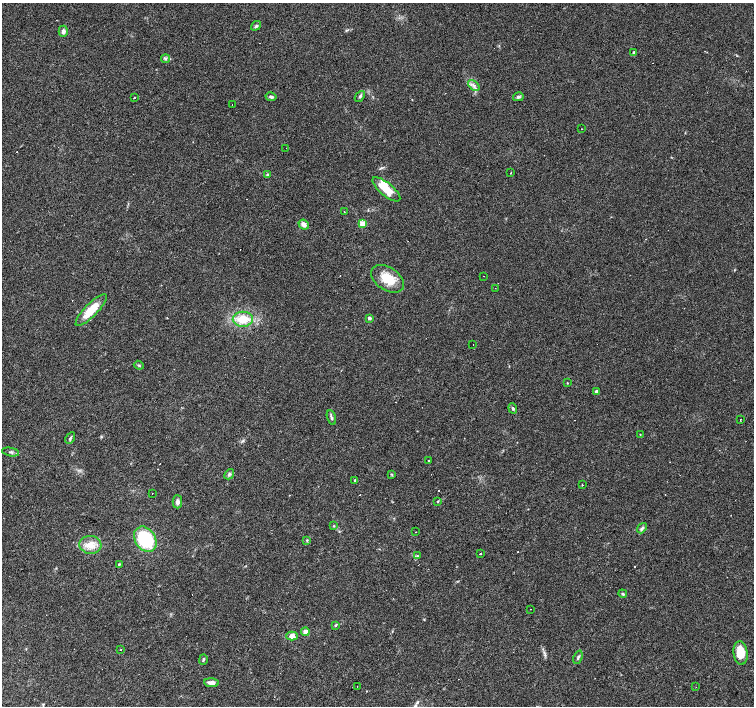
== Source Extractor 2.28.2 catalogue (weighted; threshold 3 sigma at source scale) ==
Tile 7 of 4 x 4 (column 3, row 2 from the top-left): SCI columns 3010-4512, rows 3046-4453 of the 6016 x 6022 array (HDU 1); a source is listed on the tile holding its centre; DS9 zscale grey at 2 x 2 block average (1 PNG px = mean of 2 x 2 image px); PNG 756 x 708 px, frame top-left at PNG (2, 3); each listed source drawn as its Kron ellipse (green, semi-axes under 4 px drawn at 4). Shown black and unused: <1% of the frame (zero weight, under 3 of 4 exposures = <1% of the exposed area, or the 3 px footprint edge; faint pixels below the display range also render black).
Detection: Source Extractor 2.28.2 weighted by HDU 2 'WHT'; one run over the whole footprint, this tile lists its part. Background 0.038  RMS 0.0036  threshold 0.0164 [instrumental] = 3 sigma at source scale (4.5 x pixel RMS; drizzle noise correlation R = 1.50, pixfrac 1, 0.0396/0.0396 arcsec/px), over >= 5 px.
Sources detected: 86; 21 cosmic-ray / hot-pixel residue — neither listed nor drawn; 2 inside a brighter listed object's ellipse — not listed separately; the other 63 listed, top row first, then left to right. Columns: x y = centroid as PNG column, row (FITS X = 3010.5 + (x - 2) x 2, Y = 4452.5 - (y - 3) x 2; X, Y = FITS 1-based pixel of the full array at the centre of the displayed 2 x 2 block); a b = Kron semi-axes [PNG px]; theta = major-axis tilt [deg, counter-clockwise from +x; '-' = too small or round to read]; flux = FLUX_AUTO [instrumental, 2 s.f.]
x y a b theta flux
256 26 5 3 - 1.4
63 31 5 4 - 2.8
634 53 4 3 - 1.5
166 59 4 4 - 1.5
474 85 7 4 -41 2.7
360 96 6 3 48 1.5
271 97 5 3 - 1.9
518 97 5 4 - 1.7
134 98 2 2 - 1.1
232 105 2 2 - 1.1
581 129 2 2 - 0.42
286 148 2 2 - 2.4
511 173 2 2 - 0.46
267 174 4 3 - 0.99
386 189 17 6 -39 17
344 212 2 2 - 0.31
363 224 3 3 - 21
304 225 5 4 - 4.8
484 276 2 2 - 0.82
387 279 18 11 -35 20
495 288 2 2 - 0.37
91 310 21 6 46 18
369 318 2 2 - 3.7
243 319 10 7 2 16
473 344 2 2 - 0.21
139 365 5 3 - 0.95
567 383 3 2 - 0.49
596 391 4 3 - 2.3
513 408 5 3 - 1.2
331 417 7 3 -73 2
740 420 2 2 - 0.4
640 434 2 2 - 0.3
70 438 6 3 61 1.4
11 452 8 3 -10 1.9
428 461 3 2 - 0.45
229 474 6 4 49 1.9
392 475 3 2 - 0.63
355 480 3 3 - 0.92
582 485 2 2 - 0.56
152 493 2 2 - 0.36
438 501 3 3 - 0.66
177 502 6 5 - 2.8
334 526 3 3 - 0.68
642 528 6 3 50 1.7
416 532 2 2 - 0.68
145 539 13 10 -56 49
307 540 4 3 - 0.84
90 545 11 9 -7 9.7
481 553 2 2 - 1.8
417 556 3 3 - 0.81
119 564 3 2 - 0.72
623 594 4 3 - 1.2
531 609 2 2 - 0.49
335 625 4 2 - 0.98
305 632 4 4 - 4.2
292 636 5 4 - 5.5
120 650 2 2 - 0.37
741 653 12 7 -83 18
578 657 7 3 68 1.6
203 659 5 3 - 1.2
211 683 7 3 -4 4.6
357 686 2 2 - 0.45
696 687 2 2 - 1.6
Diffuse or blended objects may show on this block-average render without a row.